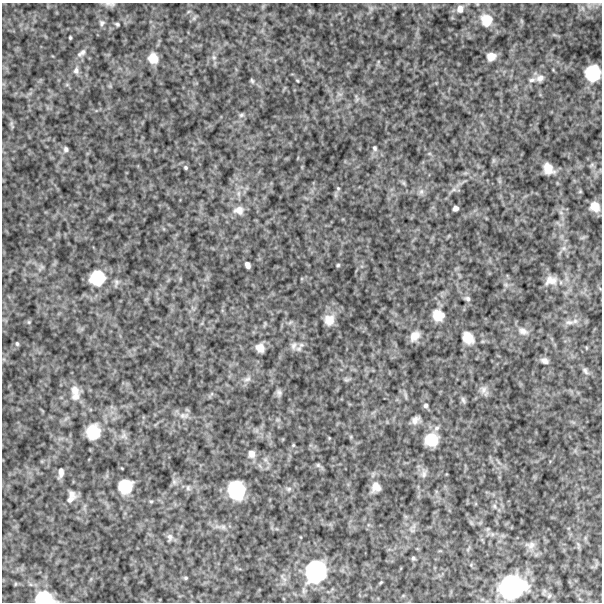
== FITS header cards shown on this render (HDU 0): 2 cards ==
NAXIS1  =                  600
NAXIS2  =                  600

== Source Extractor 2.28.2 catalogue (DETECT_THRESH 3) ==
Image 600 x 600 px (HDU 0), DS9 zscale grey, 1 PNG px = 1 image px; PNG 604 x 604 px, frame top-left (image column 1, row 600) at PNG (2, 3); no overlay
Background 514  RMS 130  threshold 381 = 3 sigma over >= 5 px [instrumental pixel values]
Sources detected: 94; all 94 listed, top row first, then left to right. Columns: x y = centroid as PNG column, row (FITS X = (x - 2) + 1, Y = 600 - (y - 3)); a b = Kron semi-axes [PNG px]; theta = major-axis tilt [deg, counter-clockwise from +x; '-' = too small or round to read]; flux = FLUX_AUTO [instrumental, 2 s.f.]
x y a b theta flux
110 4 15 6 -4 30000
460 9 9 8 - 53000
194 18 8 5 46 17000
486 20 15 13 -64 140000
102 23 8 8 - 26000
117 24 5 4 - 13000
70 38 3 3 - 10000
81 53 14 7 41 39000
214 57 8 6 -69 23000
491 57 9 8 - 68000
153 58 12 10 -72 100000
76 71 9 7 86 33000
593 73 13 12 - 320000
540 78 12 9 22 47000
532 80 10 6 14 29000
252 81 7 4 -63 14000
297 81 4 3 - 7800
357 98 10 5 -77 19000
241 115 7 5 16 17000
11 123 9 4 90 19000
375 148 7 6 - 19000
66 149 7 6 - 23000
592 165 6 6 - 17000
186 168 4 4 - 12000
548 169 12 9 -54 98000
404 183 7 4 -88 13000
338 188 6 5 - 13000
421 192 9 7 75 31000
595 207 10 8 -46 87000
455 208 5 4 - 33000
239 210 14 11 0 70000
561 213 7 4 -19 15000
564 248 7 6 - 26000
247 265 6 4 -61 40000
338 265 4 4 - 11000
42 267 7 4 -18 17000
97 278 16 15 - 290000
551 280 17 12 5 86000
116 283 12 6 78 25000
506 285 7 4 -19 16000
468 298 7 6 - 22000
438 315 13 12 - 110000
329 320 13 12 - 95000
29 322 5 5 - 10000
569 322 16 6 -4 49000
523 331 15 9 -26 55000
414 336 12 9 51 73000
468 338 14 11 -51 110000
17 344 5 4 - 12000
294 345 11 8 69 43000
301 345 11 7 46 37000
260 348 8 7 - 68000
545 361 9 6 -19 35000
585 371 11 6 -56 28000
247 379 11 7 24 39000
346 380 9 4 0 17000
75 390 15 12 -67 79000
484 391 15 7 -59 43000
279 392 9 7 -78 26000
76 397 13 10 14 60000
463 400 10 5 -74 20000
426 405 5 5 - 21000
184 416 16 8 2 51000
415 420 11 8 38 43000
436 428 8 7 - 31000
93 432 14 13 - 250000
124 436 9 8 - 37000
431 440 13 13 - 200000
293 445 4 4 - 8100
251 454 10 9 - 49000
318 465 6 6 - 16000
61 473 12 6 81 42000
424 474 12 7 79 37000
174 482 8 6 -70 25000
125 486 13 12 - 240000
376 487 11 10 - 62000
188 488 8 6 -89 22000
289 489 8 6 2 21000
236 490 15 13 -75 460000
71 494 13 8 -44 49000
70 499 14 9 26 54000
151 501 6 4 0 10000
494 506 7 5 -48 21000
223 527 7 6 - 24000
412 530 7 4 -19 15000
492 534 7 4 -72 14000
170 537 11 7 -88 31000
531 545 14 10 2 55000
413 558 5 4 - 15000
316 571 23 20 73 720000
186 578 5 4 - 13000
381 582 4 3 - 8100
512 587 24 20 15 910000
44 598 15 10 -5 310000
At the frame edge (FLAGS 8, measured only in part): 2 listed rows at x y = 110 4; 44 598